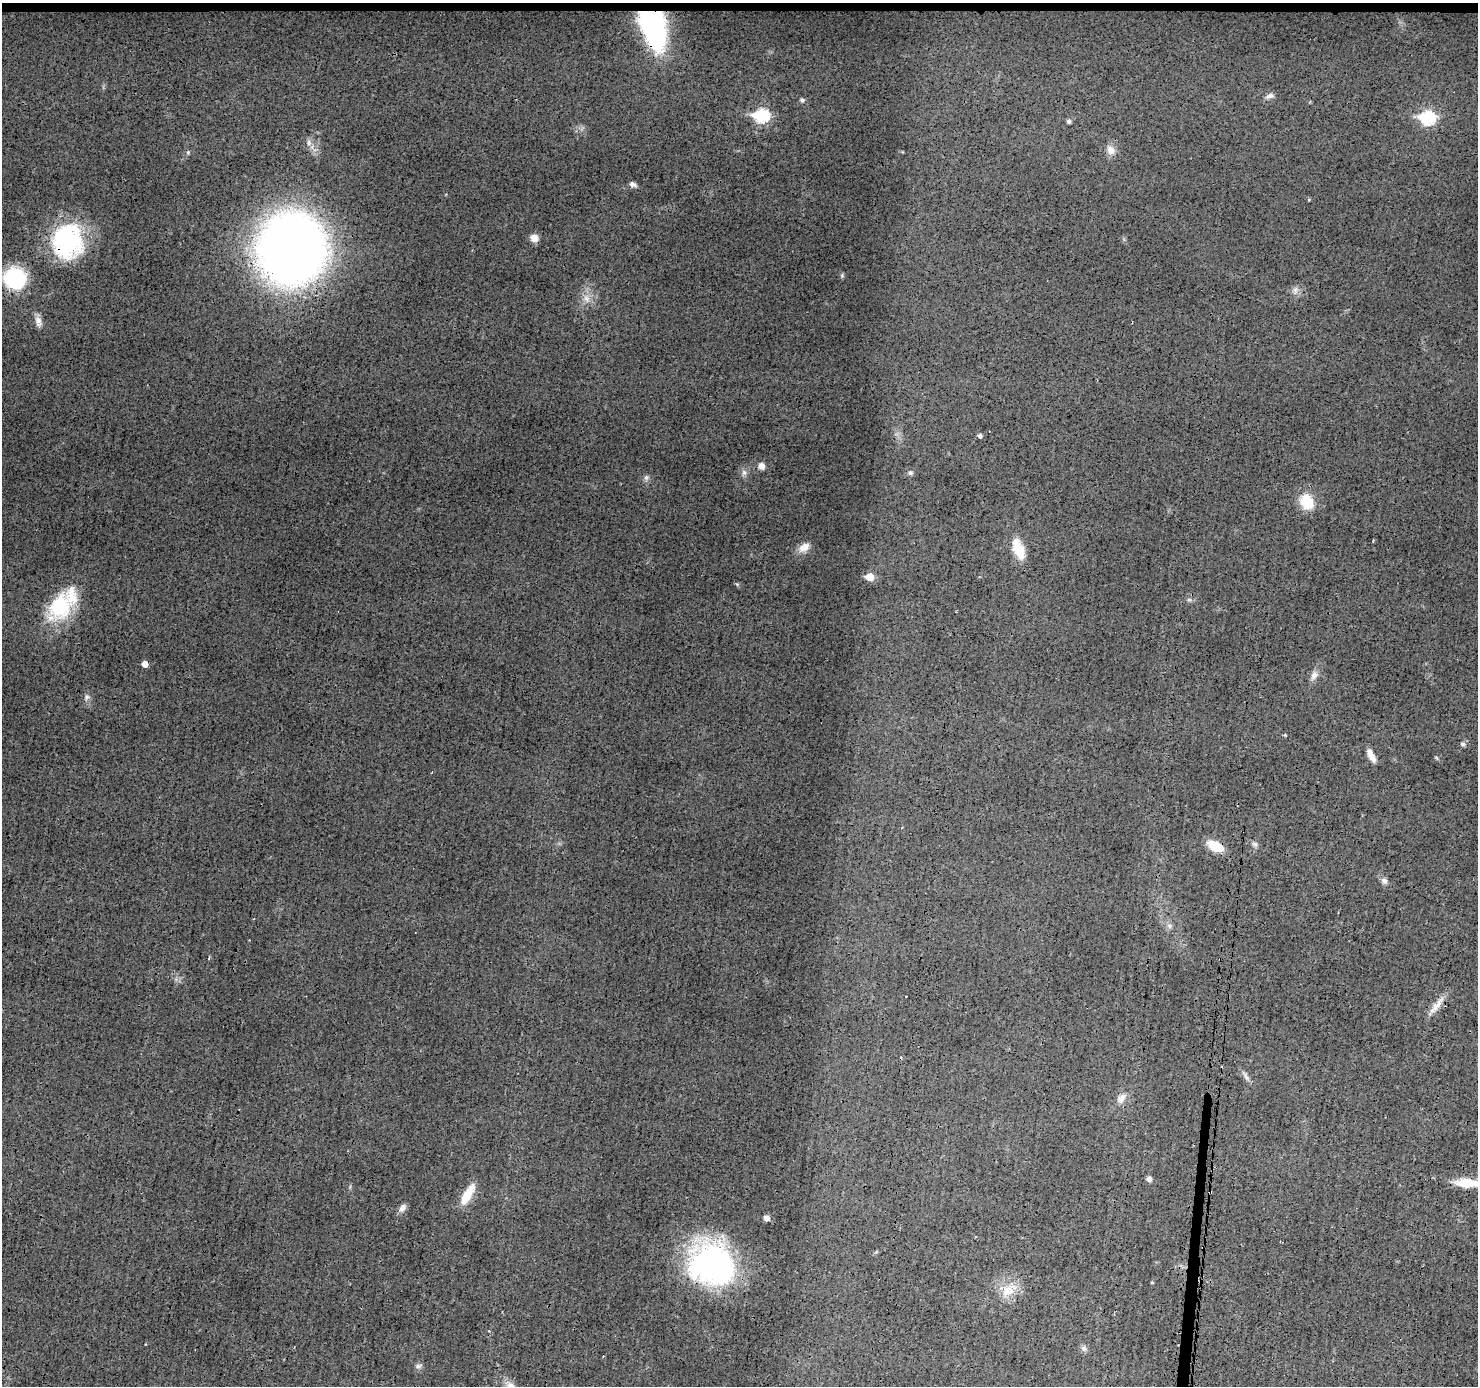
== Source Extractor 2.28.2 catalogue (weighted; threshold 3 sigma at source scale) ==
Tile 2 of 3 x 3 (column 2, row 1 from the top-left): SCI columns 1484-2959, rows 2878-4261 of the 4445 x 4464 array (HDU 1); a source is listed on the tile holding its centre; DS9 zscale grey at full resolution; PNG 1480 x 1388 px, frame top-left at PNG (2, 3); no overlay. Shown black and unused: <1% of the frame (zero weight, under 3 of 4 exposures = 1% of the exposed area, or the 3 px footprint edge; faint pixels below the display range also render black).
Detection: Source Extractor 2.28.2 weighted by HDU 2 'WHT'; one run over the whole footprint, this tile lists its part. Background 0.0141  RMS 0.0031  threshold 0.0139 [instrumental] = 3 sigma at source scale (4.5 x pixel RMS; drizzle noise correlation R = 1.50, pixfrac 1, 0.05/0.05 arcsec/px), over >= 5 px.
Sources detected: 52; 1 cosmic-ray / hot-pixel residue — not listed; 1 inside a brighter listed object's ellipse — not listed separately; the other 50 listed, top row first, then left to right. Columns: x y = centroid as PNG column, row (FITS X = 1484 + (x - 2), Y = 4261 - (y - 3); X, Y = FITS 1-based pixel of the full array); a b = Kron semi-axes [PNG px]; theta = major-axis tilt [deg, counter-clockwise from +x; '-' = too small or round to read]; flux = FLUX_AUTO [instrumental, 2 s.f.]
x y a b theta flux
653 24 26 14 -73 110
1270 96 11 6 19 1.2
802 100 6 5 - 0.62
761 115 8 7 - 38
1427 118 8 7 - 38
1068 121 4 4 - 0.71
309 143 8 6 -90 1.1
1110 150 13 10 -59 2.1
188 152 5 5 - 0.41
633 184 8 5 -26 1.1
534 238 8 7 - 2.6
68 241 36 31 88 36
292 249 45 43 78 400
842 275 6 5 - 0.48
15 278 18 17 - 26
586 298 10 8 -65 1.9
38 321 13 8 -74 1.9
980 436 4 4 - 0.95
761 466 8 7 - 1.6
744 472 8 6 -69 0.98
910 473 7 6 - 0.71
646 477 8 6 21 0.75
1307 501 19 15 -72 7.5
804 547 15 9 31 2.7
1018 549 25 11 -68 6.4
870 577 6 5 - 6.5
1189 600 7 4 18 0.5
60 606 37 25 60 21
145 664 5 4 - 2.4
1314 675 11 8 68 1.7
87 697 9 6 23 0.92
1285 735 3 3 - 0.67
1463 744 6 5 - 0.67
1371 755 14 5 -61 2.5
1215 846 16 9 -27 6.8
1384 881 8 7 - 1
1169 926 7 5 -61 0.83
1436 1006 31 6 50 3
1246 1077 13 5 -58 1.1
1121 1098 15 9 58 2.1
1149 1179 5 5 - 1.2
1467 1183 30 9 -4 6.9
1210 1192 4 3 - 0.91
467 1195 26 9 60 6.2
402 1208 10 7 55 1.6
766 1218 7 6 - 1.2
712 1264 45 39 -24 77
1008 1291 17 13 28 5.3
1083 1348 8 5 -26 0.81
418 1366 8 6 16 0.79
Overlapping masked pixels (flux is a lower limit): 5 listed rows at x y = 653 24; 68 241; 292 249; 1215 846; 1210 1192
Isophote crosses this tile's border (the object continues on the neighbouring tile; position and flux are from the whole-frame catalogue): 1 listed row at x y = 1467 1183